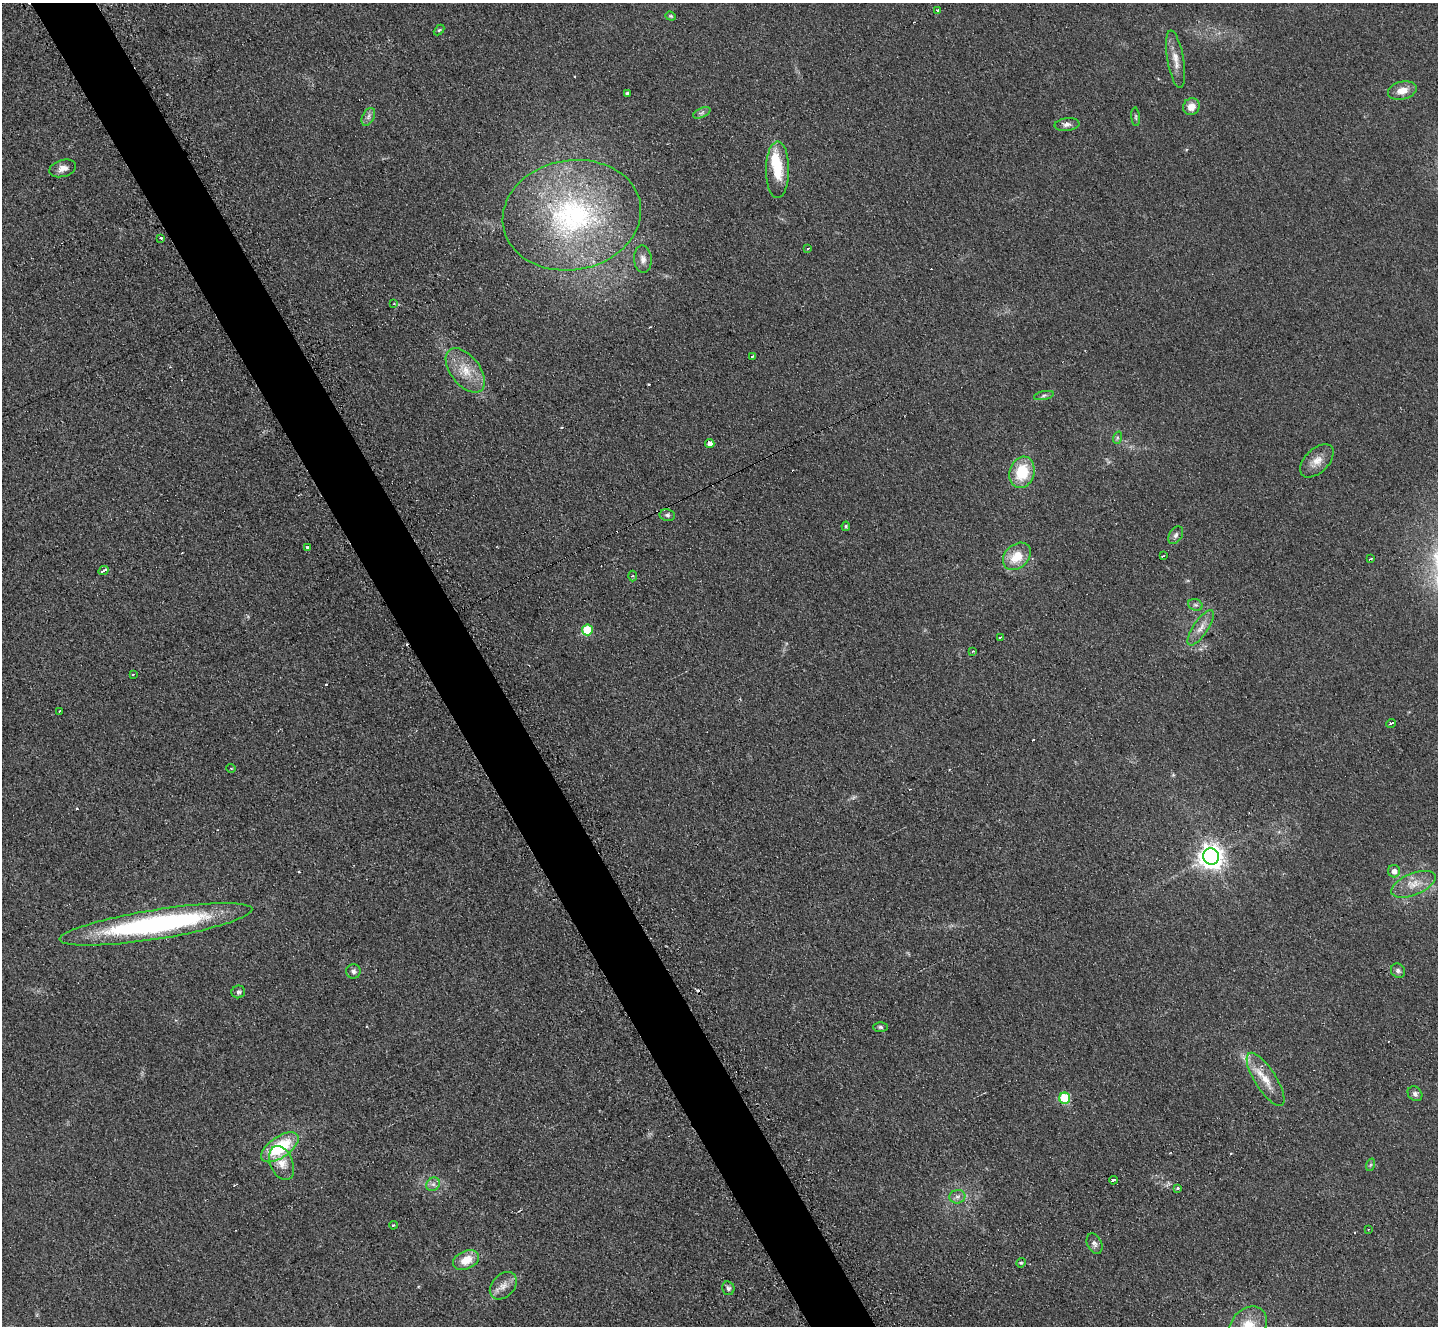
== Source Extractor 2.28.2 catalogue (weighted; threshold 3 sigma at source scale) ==
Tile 11 of 4 x 4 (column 3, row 3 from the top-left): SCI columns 2882-4317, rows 1480-2803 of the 5771 x 5747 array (HDU 1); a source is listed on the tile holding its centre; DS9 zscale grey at full resolution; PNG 1440 x 1328 px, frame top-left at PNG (2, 3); each listed source drawn as its Kron ellipse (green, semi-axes under 4 px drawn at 4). Shown black and unused: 5% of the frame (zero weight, under 2 of 3 exposures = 2% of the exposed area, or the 3 px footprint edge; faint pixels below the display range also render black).
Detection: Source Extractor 2.28.2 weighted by HDU 2 'WHT'; one run over the whole footprint, this tile lists its part. Background 0.108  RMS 0.011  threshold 0.051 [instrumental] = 3 sigma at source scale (4.5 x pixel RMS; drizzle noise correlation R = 1.50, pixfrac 1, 0.05/0.05 arcsec/px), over >= 5 px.
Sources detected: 83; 13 cosmic-ray / hot-pixel residue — neither listed nor drawn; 1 inside a brighter listed object's ellipse — not listed separately; the other 69 listed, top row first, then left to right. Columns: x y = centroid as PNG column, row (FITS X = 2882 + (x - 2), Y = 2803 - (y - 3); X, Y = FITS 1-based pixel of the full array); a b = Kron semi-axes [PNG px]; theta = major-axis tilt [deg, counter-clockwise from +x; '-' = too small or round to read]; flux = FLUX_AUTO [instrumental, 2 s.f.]
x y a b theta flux
938 10 3 2 - 2.5
671 16 5 4 - 1.5
439 30 6 4 44 1.4
1175 59 29 8 -80 13
1402 90 14 9 15 13
627 93 4 3 - 2.1
1191 107 9 8 - 10
702 113 9 4 23 3
368 117 9 6 61 4
1136 117 9 3 -85 1.8
1067 125 12 6 7 4.8
63 168 14 8 17 7.9
777 170 28 11 90 32
572 215 69 55 10 260
161 238 3 3 - 3.2
807 249 3 2 - 2.5
643 259 14 8 -85 7
394 304 4 3 - 1.6
752 356 3 3 - 4.3
465 370 26 14 -52 26
1044 395 10 4 11 2.9
1117 438 6 4 72 1.8
710 443 4 4 - 7.1
1317 461 20 12 45 13
1022 472 16 12 74 41
667 515 8 6 -9 3.1
846 526 4 4 - 1.9
1176 535 10 6 58 3.8
307 548 3 3 - 2
1017 556 15 11 43 25
1163 556 3 2 - 1.1
1371 559 3 2 - 1.7
104 570 5 3 - 8.1
633 576 5 3 - 1.8
1195 605 7 5 -19 2.7
1201 628 20 7 56 10
587 630 5 5 - 50
1000 637 4 3 - 4.1
973 651 3 3 - 1.1
133 674 3 3 - 2.1
60 711 3 3 - 2.4
1391 723 5 3 - 7.3
231 768 5 3 - 0.85
1211 857 8 8 - 1100
1394 871 6 6 - 6.8
1414 884 23 11 22 18
156 924 97 14 9 250
353 971 7 7 - 3.7
1398 971 7 6 - 3.4
238 992 7 6 - 2.8
880 1027 7 5 -2 2.3
1266 1079 31 10 -57 22
1415 1094 8 6 -45 3.9
1065 1098 5 5 - 59
280 1147 21 10 34 65
282 1163 18 11 -67 14
1370 1165 6 4 71 1.8
1113 1180 4 3 - 5.8
433 1184 7 6 - 4
1178 1188 3 3 - 2.4
957 1197 8 6 8 4.1
393 1225 4 3 - 1.7
1368 1229 3 2 - 0.91
1095 1244 11 7 -63 4.4
466 1260 13 9 25 19
1021 1263 5 4 - 1.5
503 1286 16 11 46 11
728 1288 7 6 - 2.9
1248 1326 21 16 48 27
Isophote crosses this tile's border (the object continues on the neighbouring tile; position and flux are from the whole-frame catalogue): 1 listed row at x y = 1248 1326